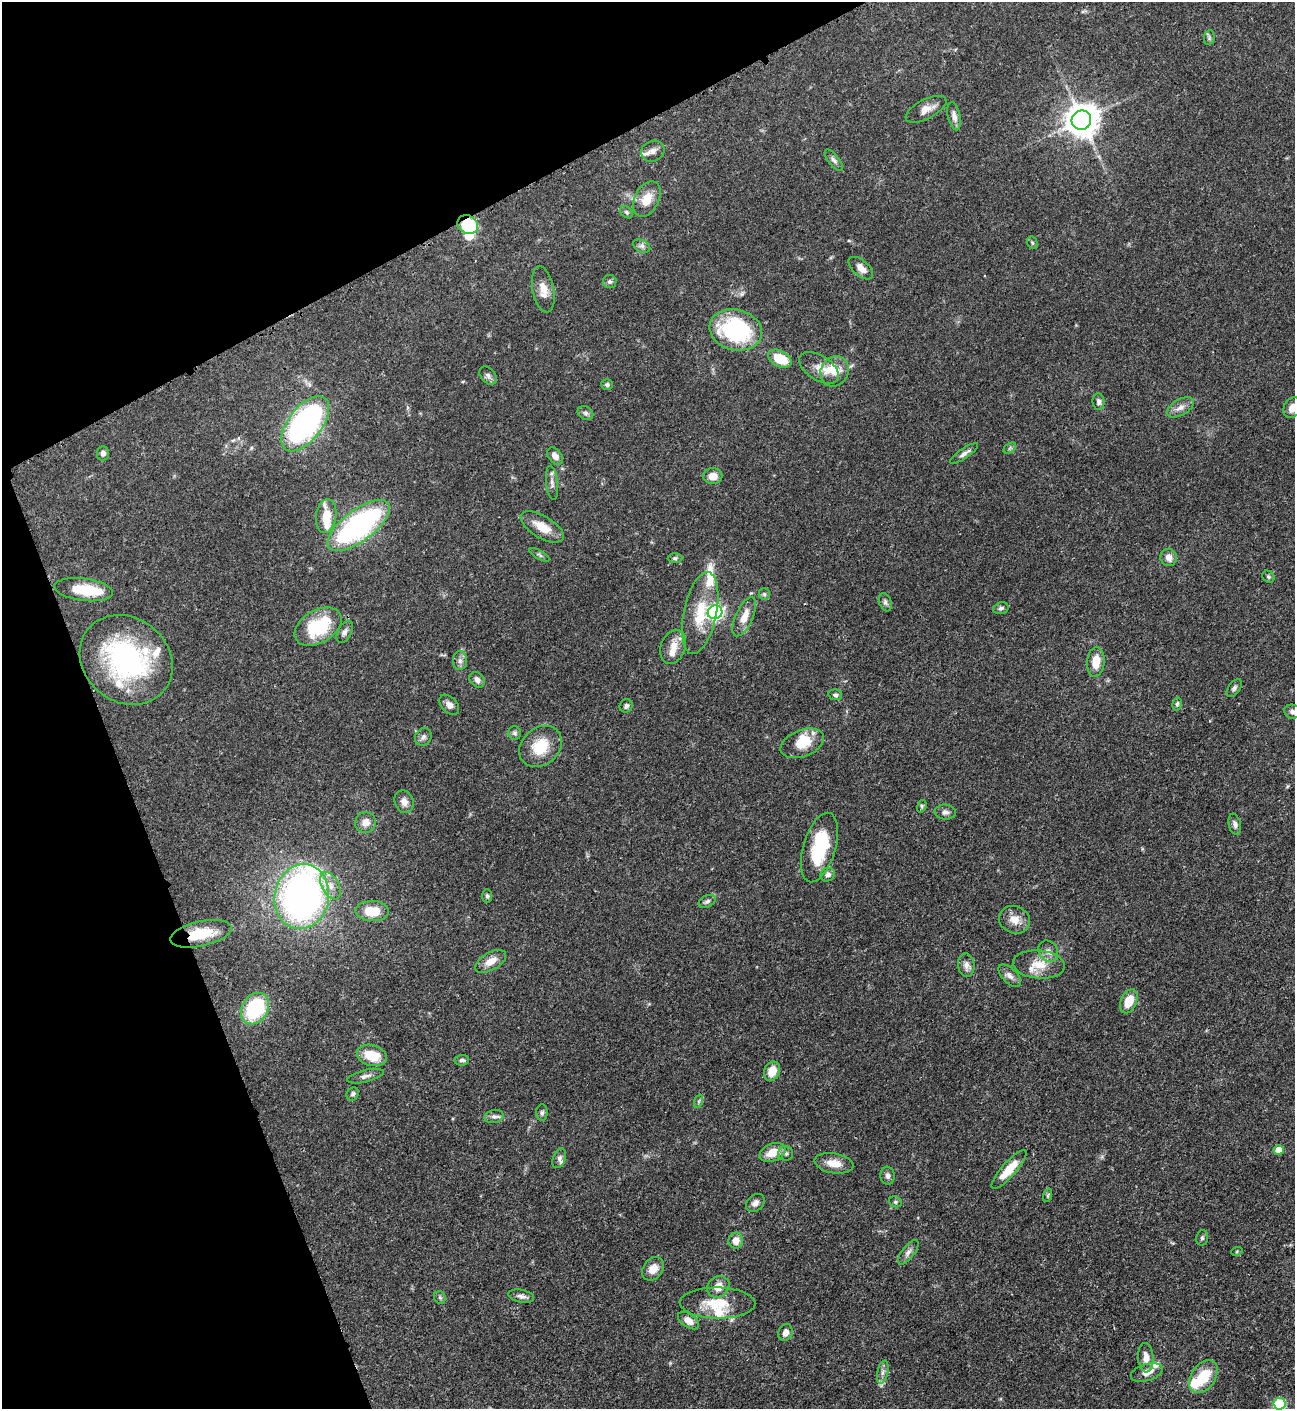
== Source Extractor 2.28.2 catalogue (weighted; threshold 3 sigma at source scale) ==
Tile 5 of 4 x 4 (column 1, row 2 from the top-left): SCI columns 295-1587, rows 2826-4232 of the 5630 x 5648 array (HDU 1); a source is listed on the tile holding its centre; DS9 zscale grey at full resolution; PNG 1297 x 1411 px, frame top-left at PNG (2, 2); each listed source drawn as its Kron ellipse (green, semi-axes under 4 px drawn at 4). Shown black and unused: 21% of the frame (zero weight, under 3 of 4 exposures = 1% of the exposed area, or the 3 px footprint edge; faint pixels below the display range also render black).
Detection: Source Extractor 2.28.2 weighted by HDU 2 'WHT'; one run over the whole footprint, this tile lists its part. Background 0.0528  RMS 0.0031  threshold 0.0141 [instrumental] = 3 sigma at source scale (4.5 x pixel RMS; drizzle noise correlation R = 1.50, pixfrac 1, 0.05/0.05 arcsec/px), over >= 5 px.
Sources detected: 133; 5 inside a brighter object's white glare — neither listed nor drawn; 11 inside a brighter listed object's ellipse — not listed separately; the other 117 listed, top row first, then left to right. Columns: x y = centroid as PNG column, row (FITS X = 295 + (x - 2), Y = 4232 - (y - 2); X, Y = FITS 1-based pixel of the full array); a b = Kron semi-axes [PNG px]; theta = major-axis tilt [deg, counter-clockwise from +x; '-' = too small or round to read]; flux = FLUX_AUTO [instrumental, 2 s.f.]
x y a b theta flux
1209 38 7 5 80 0.62
926 109 22 9 27 3.1
954 116 14 6 -78 1.6
1081 120 10 9 - 600
653 151 12 10 26 1.9
834 160 13 5 -51 1
647 199 19 12 63 5.2
627 212 7 5 -41 0.62
468 225 10 9 - 19
1032 243 7 5 -60 0.48
642 246 9 6 -26 1
861 268 15 8 -41 2.5
610 281 7 6 - 0.82
543 289 23 10 -79 3.6
736 330 26 20 -14 35
780 359 12 8 -29 9.5
819 368 22 12 -32 3.4
835 371 16 13 56 4.8
488 376 10 7 -49 1.1
607 385 6 5 - 0.71
1098 402 8 6 -84 1.1
1181 407 15 8 30 2.1
1292 408 11 8 58 2.8
585 413 8 6 -32 0.83
305 424 32 16 52 68
1010 448 7 4 35 0.52
103 453 7 6 - 1.2
964 453 16 5 34 1.4
555 456 9 6 -51 1.9
713 476 9 8 - 3.2
552 483 17 6 -84 1.4
326 516 17 10 82 6.8
359 525 37 15 37 64
542 527 24 11 -31 5.3
539 555 11 3 -28 0.62
1169 557 8 8 - 2
675 558 7 5 0 0.59
1268 577 6 5 - 0.53
84 590 29 11 -7 11
764 594 6 5 - 0.61
885 602 9 6 -69 0.87
1001 608 8 5 15 0.8
715 612 7 7 - 79
700 613 42 16 78 12
744 617 21 8 66 4.2
318 627 25 16 31 18
345 632 12 6 63 1.2
673 647 17 12 69 4.1
126 660 49 42 -38 52
460 661 9 7 89 1.3
1096 662 15 8 84 5
477 680 9 6 -48 1.4
1234 688 10 5 54 0.86
835 695 7 5 -11 0.73
1177 704 6 4 80 0.63
449 705 12 7 -46 1.7
626 706 7 6 - 0.87
1292 712 8 7 - 1.1
515 733 6 6 - 0.68
423 737 9 8 - 1.2
802 743 23 13 21 7.1
540 746 23 18 41 8.6
404 802 11 9 -70 1.9
922 806 6 4 73 0.48
945 812 10 7 -5 1.2
365 822 10 10 - 2.6
1235 824 10 6 -77 1.1
819 847 36 16 73 19
828 875 7 6 - 1.3
330 886 15 8 -61 3.2
302 896 32 27 78 130
487 896 7 5 90 0.59
707 901 9 6 25 0.89
372 911 17 10 -2 7.7
1015 920 16 13 -23 3.6
201 934 31 12 12 10
1048 951 11 9 -55 1.8
491 961 17 8 30 3.4
966 965 11 8 -82 1.7
1039 965 26 14 -5 6
1010 976 14 7 -45 1.7
1129 1001 12 8 66 5.6
255 1008 17 13 57 23
372 1055 15 10 -16 7.6
462 1060 7 5 6 0.83
772 1071 10 7 65 4.7
365 1076 19 6 14 1.5
353 1094 7 6 - 0.81
699 1101 7 4 71 0.57
542 1113 8 5 89 0.69
494 1117 9 6 13 1.2
1279 1150 5 5 - 5
773 1152 13 8 22 4.9
785 1153 7 7 - 0.94
559 1158 10 6 69 1.1
834 1163 20 10 -9 4
1009 1169 25 7 48 6.7
888 1176 9 7 -84 1.1
1048 1195 7 4 71 0.48
895 1202 7 5 -21 0.57
755 1203 10 8 40 1.4
1202 1238 8 5 75 0.62
736 1241 8 7 - 2.9
1237 1251 6 3 20 0.34
908 1252 15 6 52 1.5
653 1269 13 9 55 3
718 1287 12 10 40 3.3
521 1296 13 6 -12 1.5
440 1297 6 5 - 0.54
717 1303 38 15 -1 9.6
688 1321 12 7 -34 2.7
785 1332 9 7 70 1.8
1146 1358 15 7 -87 2.9
883 1372 11 5 78 1.3
1147 1372 16 8 16 2.7
1203 1377 18 12 56 10
1279 1404 6 5 - 21
Overlapping masked pixels (flux is a lower limit): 3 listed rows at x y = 468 225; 305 424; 201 934
Isophote crosses this tile's border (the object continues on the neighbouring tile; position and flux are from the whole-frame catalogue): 3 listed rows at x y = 1292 408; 1292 712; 1279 1404